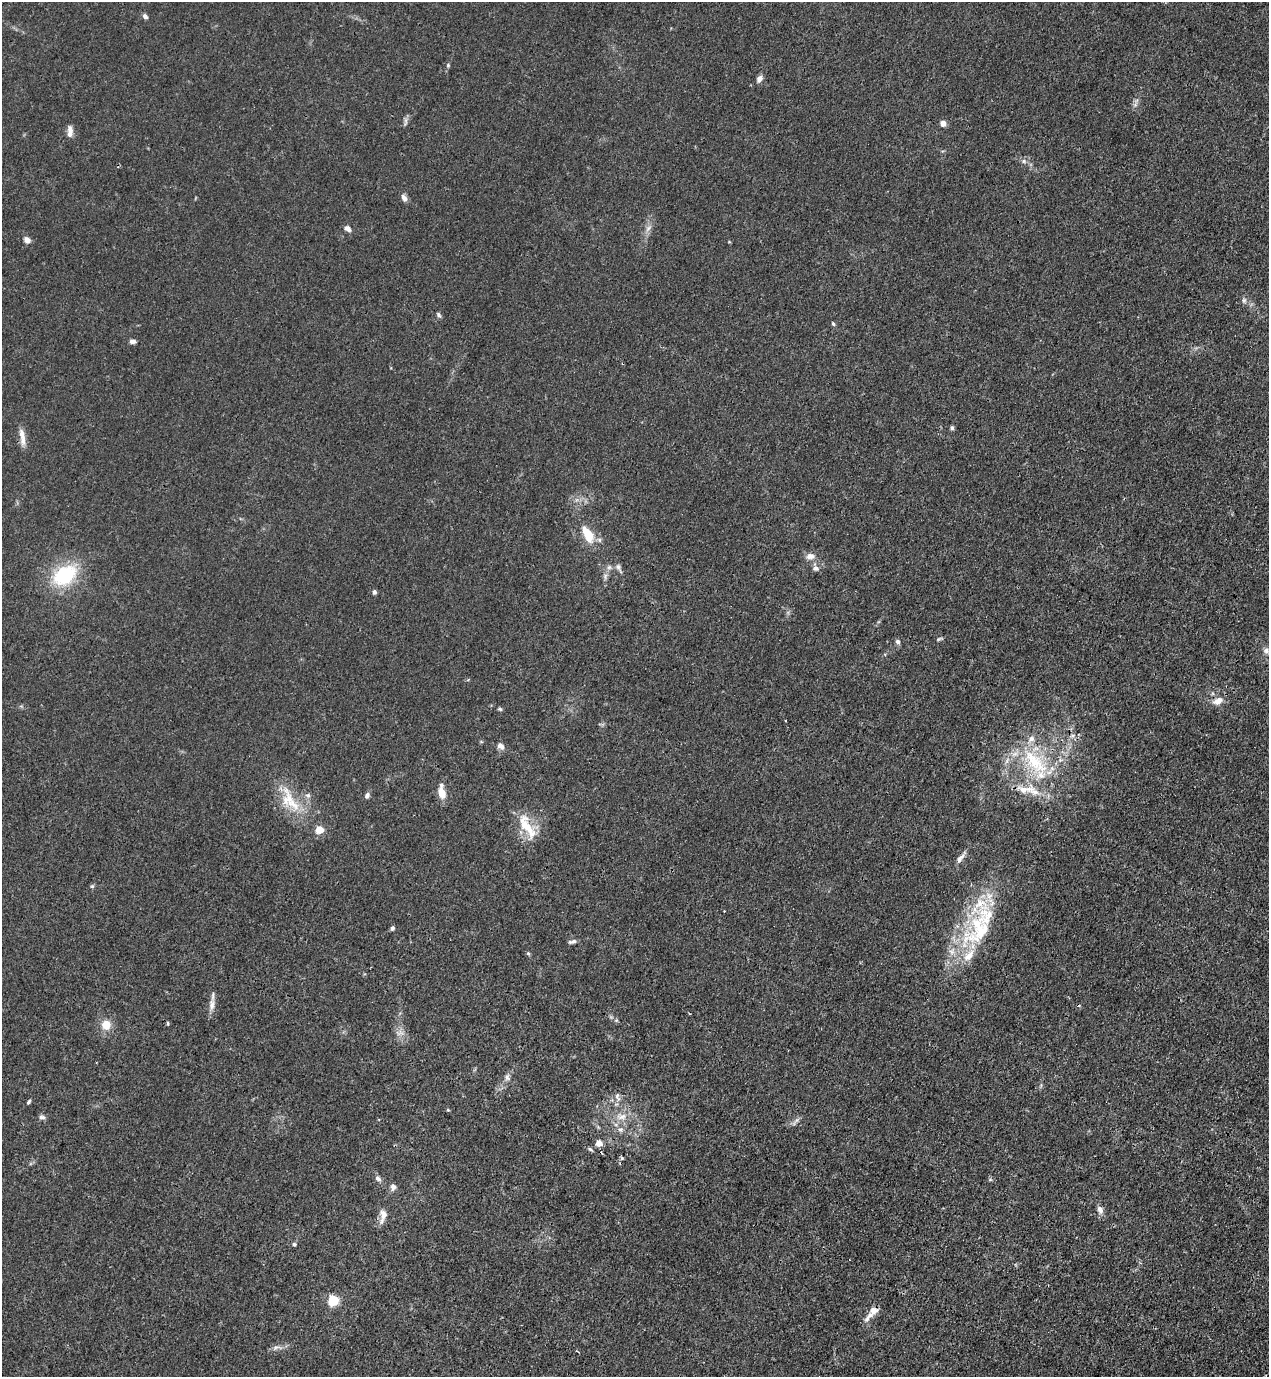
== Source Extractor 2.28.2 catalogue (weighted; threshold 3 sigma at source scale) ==
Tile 6 of 4 x 4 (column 2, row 2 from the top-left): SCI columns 1490-2756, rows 2793-4167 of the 5646 x 5583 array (HDU 1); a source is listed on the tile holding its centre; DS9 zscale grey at full resolution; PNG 1271 x 1379 px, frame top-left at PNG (2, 2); no overlay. Shown black and unused: <1% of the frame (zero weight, under 3 of 4 exposures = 7% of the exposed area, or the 3 px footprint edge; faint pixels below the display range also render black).
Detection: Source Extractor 2.28.2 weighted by HDU 2 'WHT'; one run over the whole footprint, this tile lists its part. Background 0.0182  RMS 0.0026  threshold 0.0116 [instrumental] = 3 sigma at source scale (4.5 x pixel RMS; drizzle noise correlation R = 1.50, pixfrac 1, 0.05/0.05 arcsec/px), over >= 5 px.
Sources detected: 79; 1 cosmic-ray / hot-pixel residue — not listed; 10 inside a brighter listed object's ellipse — not listed separately; the other 68 listed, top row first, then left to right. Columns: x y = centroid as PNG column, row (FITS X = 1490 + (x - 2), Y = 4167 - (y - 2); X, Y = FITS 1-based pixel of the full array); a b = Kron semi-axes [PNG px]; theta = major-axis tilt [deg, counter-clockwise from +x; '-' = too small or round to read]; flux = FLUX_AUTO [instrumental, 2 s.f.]
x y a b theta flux
145 16 7 5 -45 0.8
448 65 6 5 - 0.4
759 79 7 5 57 1.5
1135 105 8 6 55 0.82
405 121 13 4 87 0.7
943 123 7 6 - 1.3
70 129 12 8 87 1.3
1024 161 7 5 -47 0.68
404 198 9 6 -62 1.2
648 228 11 5 47 1.1
347 229 8 6 -38 1.1
27 240 9 7 -38 1.2
1244 300 7 6 - 0.67
439 315 8 4 -58 0.55
833 324 6 4 -55 0.43
133 341 7 5 -3 0.93
952 428 5 4 - 0.54
22 437 26 7 -81 2.3
588 535 23 11 -61 5.8
810 556 13 9 4 1.7
609 567 7 6 - 0.76
618 567 13 5 -66 0.9
816 568 8 7 - 0.94
64 575 29 19 34 18
605 576 8 6 86 0.82
374 592 5 4 - 0.67
939 639 9 4 28 0.46
897 641 6 6 - 0.79
1266 651 9 8 - 1.1
1218 701 13 8 24 2.3
500 709 6 5 - 0.4
1072 735 9 4 8 0.72
501 746 10 8 -40 1.2
1035 762 48 22 -48 19
1023 789 16 10 -13 3.4
442 792 15 7 -81 3.5
367 795 8 5 68 0.74
289 800 44 19 -57 10
527 826 39 13 -60 7.3
319 830 5 5 - 8.7
961 858 20 6 50 1.6
92 886 6 5 - 0.4
986 916 44 27 68 17
392 928 5 4 - 0.56
572 942 10 4 14 0.73
528 953 5 5 - 0.36
212 1005 18 7 85 1.9
168 1023 4 4 - 0.38
106 1025 11 11 - 3.5
400 1033 11 5 17 0.91
507 1077 9 6 89 0.98
617 1097 12 6 -67 1.2
29 1102 6 3 53 0.44
42 1117 8 6 -15 0.77
621 1117 16 9 6 2.8
796 1121 16 4 46 0.88
620 1129 7 7 - 0.95
599 1143 4 4 - 4.4
590 1149 7 4 -30 0.49
378 1179 9 6 -27 0.87
990 1180 6 3 -18 0.32
393 1187 10 8 -90 1
1100 1210 11 7 -63 1.3
383 1215 19 9 81 2.3
294 1244 5 5 - 0.43
333 1301 5 5 - 22
869 1317 22 7 50 1.9
276 1347 14 6 4 1.2